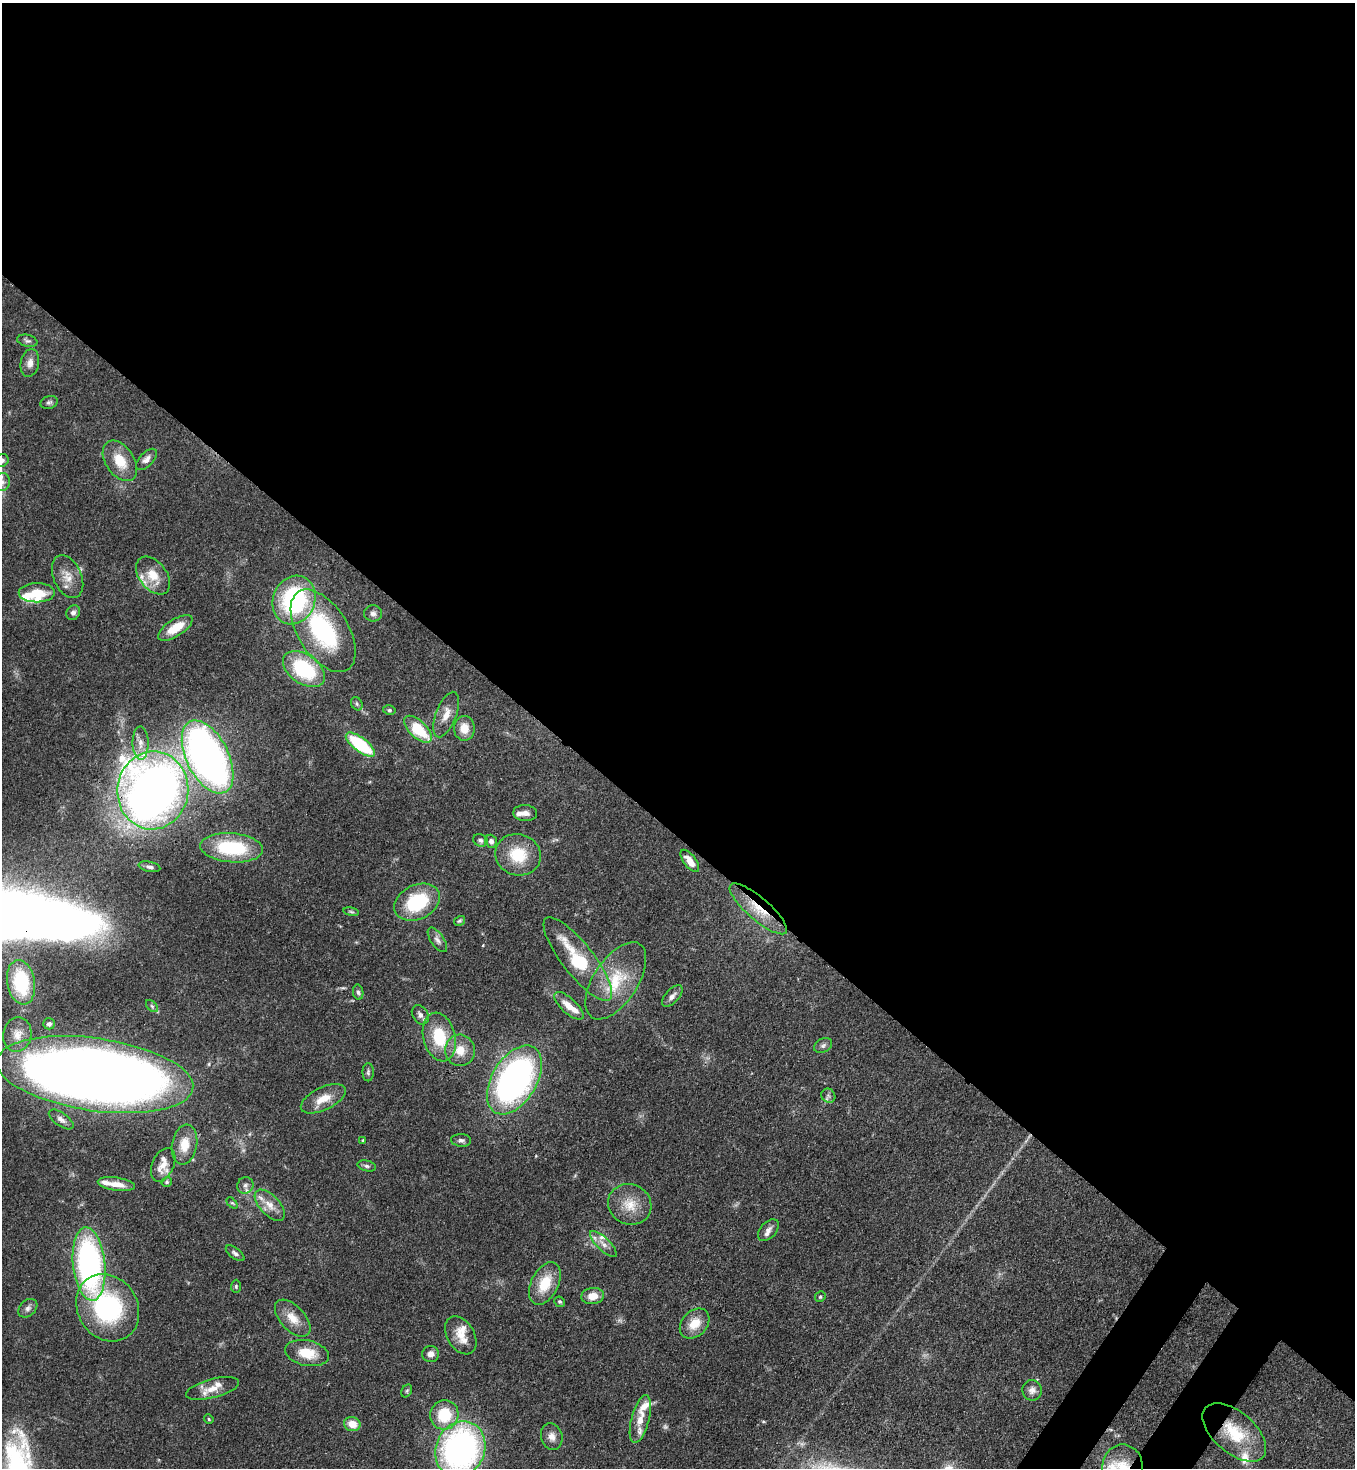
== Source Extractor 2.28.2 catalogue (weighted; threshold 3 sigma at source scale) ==
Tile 3 of 4 x 4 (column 3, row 1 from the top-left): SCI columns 2933-4285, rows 4455-5920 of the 6002 x 5980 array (HDU 1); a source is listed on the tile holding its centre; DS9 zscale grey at full resolution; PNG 1357 x 1470 px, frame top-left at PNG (2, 3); each listed source drawn as its Kron ellipse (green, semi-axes under 4 px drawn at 4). Shown black and unused: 58% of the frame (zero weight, under 3 of 4 exposures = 7% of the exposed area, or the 3 px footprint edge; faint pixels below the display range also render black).
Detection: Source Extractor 2.28.2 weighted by HDU 2 'WHT'; one run over the whole footprint, this tile lists its part. Background 0.107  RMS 0.0041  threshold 0.0184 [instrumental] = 3 sigma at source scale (4.5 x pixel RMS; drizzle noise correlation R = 1.50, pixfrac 1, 0.05/0.05 arcsec/px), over >= 5 px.
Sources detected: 110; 2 too faint to see at this stretch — neither listed nor drawn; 14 inside a brighter listed object's ellipse — not listed separately; the other 94 listed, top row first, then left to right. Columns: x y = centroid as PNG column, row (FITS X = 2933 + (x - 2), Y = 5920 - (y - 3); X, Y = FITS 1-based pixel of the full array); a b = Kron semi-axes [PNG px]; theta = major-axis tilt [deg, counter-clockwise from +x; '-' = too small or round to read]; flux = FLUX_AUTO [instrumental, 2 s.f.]
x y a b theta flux
27 341 10 6 -13 1.1
30 363 14 9 79 2.9
49 402 9 6 18 1.1
147 459 13 7 46 2.3
2 460 7 6 - 1.6
120 461 22 14 -56 9.8
2 482 9 8 - 2
153 575 21 13 -52 8.5
68 577 22 14 -66 6.2
37 593 18 9 0 8.8
294 600 25 21 70 53
73 613 8 6 58 1.4
373 613 9 8 - 1.5
175 628 20 8 33 8.4
323 631 46 25 -58 47
304 669 23 14 -35 32
357 704 7 5 -61 0.78
389 710 6 5 - 0.71
446 715 24 10 70 5.1
464 728 12 10 89 5.4
418 729 17 8 -43 16
140 743 17 8 -89 3.2
360 745 17 7 -37 31
208 757 39 21 -63 200
153 790 39 35 84 390
525 813 12 8 -3 2.3
480 840 7 6 - 1.1
491 841 6 5 - 1.6
232 848 31 14 -4 29
518 855 23 20 -17 15
690 861 13 6 -53 4.2
149 867 11 5 -11 1.3
417 902 24 17 26 26
758 909 36 11 -41 11
351 912 8 4 -9 0.63
459 921 6 4 31 0.67
437 940 14 6 -56 1.9
578 959 51 16 -52 29
616 981 44 22 57 20
21 982 22 14 -80 27
358 992 8 5 -79 1
672 996 13 6 48 2
152 1006 7 4 -45 0.76
569 1006 19 7 -43 5.2
420 1015 10 7 -57 2
49 1024 6 5 - 0.97
17 1035 17 14 79 5.3
439 1037 25 16 -76 17
823 1045 9 7 30 1.3
460 1050 16 14 -77 6.9
368 1072 9 5 90 1
95 1075 99 36 -8 700
514 1080 38 22 59 140
828 1096 7 6 - 1.2
323 1099 24 11 26 6.8
61 1119 14 6 -35 2.1
363 1140 3 3 - 0.39
461 1140 10 6 -4 1.3
185 1145 20 12 81 7.4
163 1165 18 11 66 4.7
367 1166 9 5 -14 1.1
167 1182 5 4 - 0.67
116 1184 19 6 -9 4.3
245 1185 8 8 - 1.6
232 1203 6 4 -43 0.64
630 1204 22 20 -26 9
270 1205 19 10 -47 4.8
768 1230 13 7 47 2.4
603 1244 17 6 -44 3
235 1253 11 5 -37 1.3
89 1264 37 16 -84 110
545 1284 23 13 63 12
236 1286 6 5 - 0.66
592 1296 11 8 9 5.1
820 1297 5 5 - 0.76
560 1302 5 5 - 0.69
28 1308 11 8 43 1.8
108 1308 35 30 -58 54
293 1318 22 12 -47 6.5
695 1324 17 12 46 7
461 1335 21 13 -59 6.8
307 1353 22 12 -12 9.5
431 1354 8 8 - 2.5
213 1388 27 9 15 5.7
1032 1390 10 9 - 2.3
407 1391 7 5 59 0.73
444 1415 15 14 - 15
209 1419 5 4 - 0.51
640 1419 25 9 75 5.7
352 1424 8 7 - 5.6
1234 1432 38 20 -40 20
552 1437 13 10 -73 3
460 1449 29 24 66 140
1122 1468 23 20 87 13
Overlapping masked pixels (flux is a lower limit): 4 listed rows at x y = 153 790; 758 909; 1234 1432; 1122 1468
Isophote crosses this tile's border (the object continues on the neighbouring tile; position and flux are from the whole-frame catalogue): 4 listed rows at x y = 2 460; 2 482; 460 1449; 1122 1468